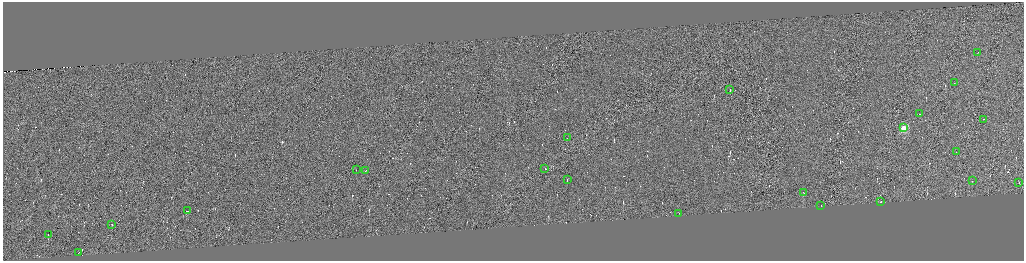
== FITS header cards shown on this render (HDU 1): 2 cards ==
NAXIS1  =                 4085
NAXIS2  =                 1033

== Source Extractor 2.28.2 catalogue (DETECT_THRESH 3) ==
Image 4085 x 1033 px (HDU 1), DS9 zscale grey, zoomed out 1/4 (1 PNG px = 4 x 4 image px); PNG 1026 x 263 px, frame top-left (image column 3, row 1033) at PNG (3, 2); each listed source drawn as its Kron ellipse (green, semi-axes under 4 px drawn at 4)
Background -0.0901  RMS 4.2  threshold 12.6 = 3 sigma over >= 5 px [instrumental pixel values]
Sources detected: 395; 373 cannot appear on this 1/4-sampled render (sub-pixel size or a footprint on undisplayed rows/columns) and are neither listed nor drawn; the other 22 listed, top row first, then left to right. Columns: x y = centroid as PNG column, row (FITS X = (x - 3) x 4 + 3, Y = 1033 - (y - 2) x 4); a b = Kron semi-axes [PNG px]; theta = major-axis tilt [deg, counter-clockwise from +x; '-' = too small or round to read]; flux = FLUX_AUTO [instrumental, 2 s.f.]
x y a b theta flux
978 52 2 1 - 11000
954 83 2 1 - 9200
730 90 3 1 - 33000
919 114 2 1 - 10000
983 119 2 1 - 11000
904 128 2 2 - 130000
567 138 2 1 - 26000
956 152 2 1 - 6900
545 168 3 1 - 28000
356 170 2 1 - 8600
366 170 2 1 - 8800
567 180 2 1 - 32000
973 181 2 1 - 13000
1019 182 2 1 - 13000
804 193 2 1 - 15000
880 202 2 1 - 26000
821 206 2 1 - 3700
187 211 2 1 - 21000
679 213 2 1 - 4500
112 224 2 1 - 40000
48 235 2 1 - 13000
79 252 2 1 - 8800
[373 sub-pixel or undisplayed-footprint detections neither listed nor drawn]